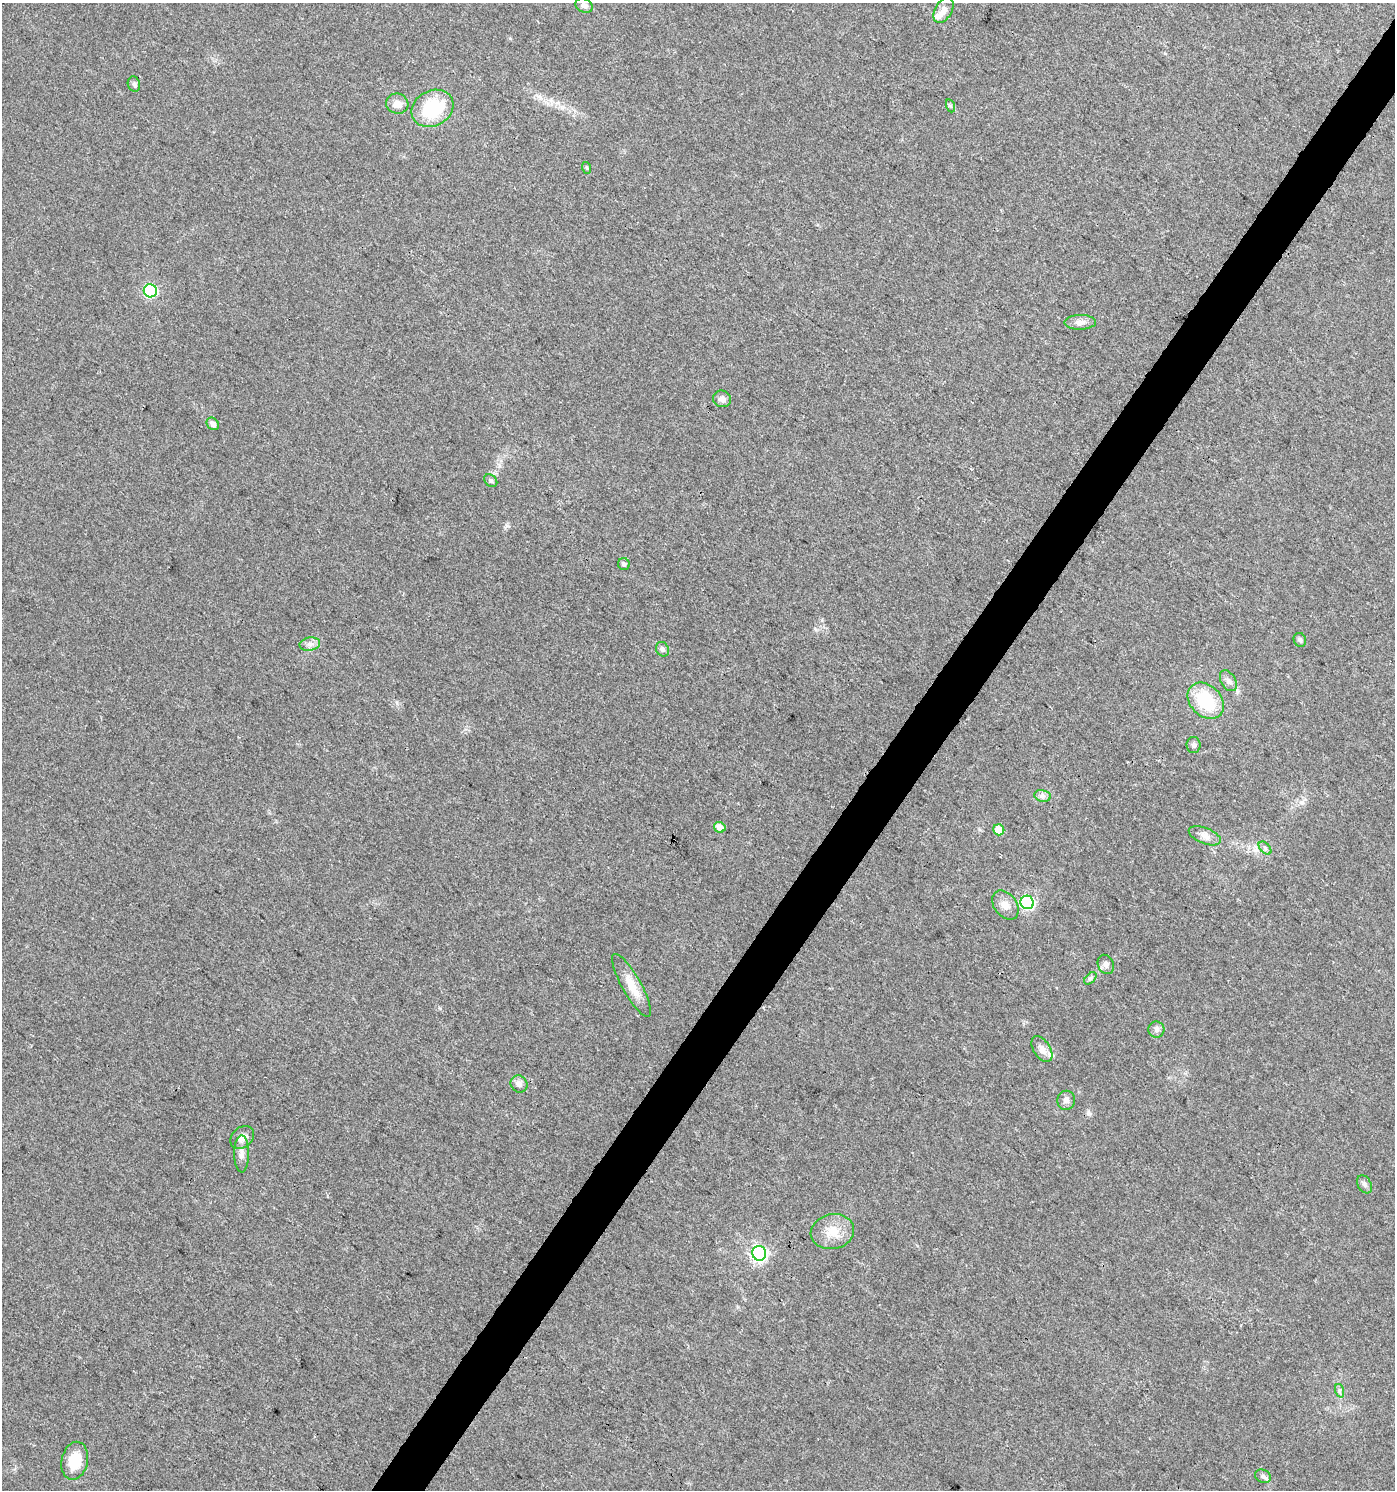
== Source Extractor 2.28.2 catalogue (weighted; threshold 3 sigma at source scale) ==
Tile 10 of 4 x 4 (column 2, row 3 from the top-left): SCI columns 1571-2963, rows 1492-2979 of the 5997 x 5955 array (HDU 1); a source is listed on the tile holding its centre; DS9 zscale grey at full resolution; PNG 1397 x 1492 px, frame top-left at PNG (2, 3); each listed source drawn as its Kron ellipse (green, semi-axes under 4 px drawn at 4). Shown black and unused: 4% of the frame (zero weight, under 3 of 4 exposures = <1% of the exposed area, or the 3 px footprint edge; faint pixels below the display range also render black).
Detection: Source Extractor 2.28.2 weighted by HDU 2 'WHT'; one run over the whole footprint, this tile lists its part. Background 0.0437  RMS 0.0042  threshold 0.0188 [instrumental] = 3 sigma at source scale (4.5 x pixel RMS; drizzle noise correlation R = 1.50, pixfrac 1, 0.0396/0.0396 arcsec/px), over >= 5 px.
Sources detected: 43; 2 inside a brighter listed object's ellipse — not listed separately; the other 41 listed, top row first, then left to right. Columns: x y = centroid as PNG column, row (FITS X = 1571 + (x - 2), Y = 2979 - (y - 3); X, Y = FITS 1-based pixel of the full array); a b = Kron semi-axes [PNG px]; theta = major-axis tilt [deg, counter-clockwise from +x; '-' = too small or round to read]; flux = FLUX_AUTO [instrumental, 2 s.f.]
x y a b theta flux
584 5 9 7 -28 1.5
943 10 14 8 60 2.8
134 84 8 6 -74 1.1
397 104 11 10 - 3.8
951 106 7 4 -71 0.62
432 108 22 17 29 24
587 168 6 4 -71 0.53
150 291 6 6 - 62
1080 322 16 7 2 2.8
722 399 9 8 - 2
213 424 7 5 -47 1.9
491 481 7 5 -44 0.79
624 564 6 5 - 1.1
1300 640 7 6 - 1.1
310 644 10 6 9 2
662 649 7 6 - 1.1
1228 681 11 7 -59 1.9
1206 701 20 15 -46 21
1194 745 8 7 - 1.2
1043 796 8 6 -10 1.3
720 827 6 5 - 3.7
999 830 6 5 - 6
1205 836 17 8 -21 3
1265 848 8 4 -46 0.98
1027 902 7 6 - 78
1005 905 16 11 -53 3.8
1106 964 10 8 -64 1.6
1090 978 7 4 45 0.91
632 985 36 9 -61 7.5
1156 1030 8 8 - 1.6
1042 1049 14 8 -57 2.7
519 1084 9 8 - 2
1066 1100 9 8 - 2
242 1137 13 10 44 3.2
242 1154 18 7 89 2.7
1364 1184 9 6 -59 1.3
832 1232 22 17 12 8.3
759 1253 7 7 - 120
1340 1391 7 4 -72 0.96
75 1461 19 13 78 11
1263 1476 8 6 -24 1.2
Unlisted compact peaks at least as high as the median listed source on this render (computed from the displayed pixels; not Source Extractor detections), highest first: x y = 507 526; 440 1008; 397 703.